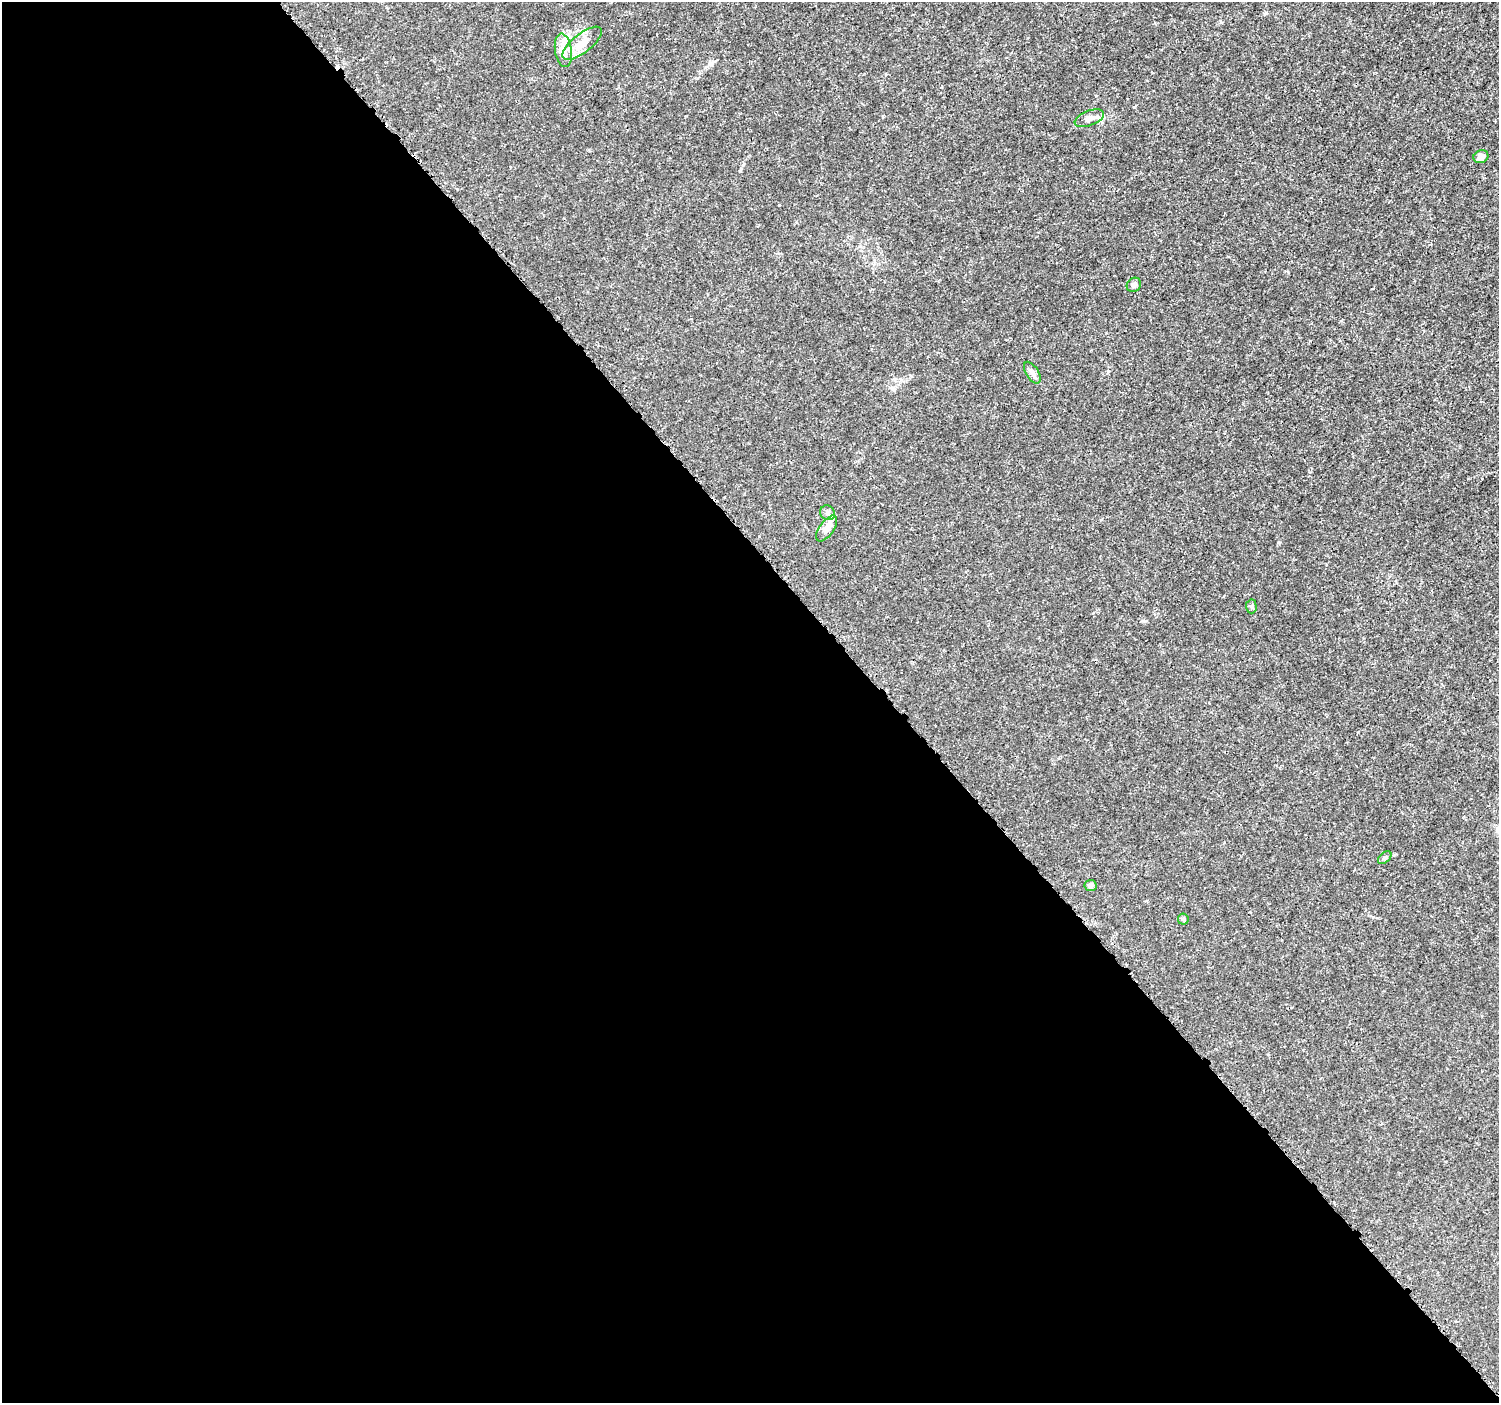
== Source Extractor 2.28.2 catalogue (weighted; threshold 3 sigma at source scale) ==
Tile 9 of 4 x 4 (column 1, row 3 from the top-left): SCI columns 22-1518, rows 1564-2964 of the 6038 x 5992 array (HDU 1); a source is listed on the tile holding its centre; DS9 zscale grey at full resolution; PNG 1501 x 1405 px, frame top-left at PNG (2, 2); each listed source drawn as its Kron ellipse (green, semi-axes under 4 px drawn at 4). Shown black and unused: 59% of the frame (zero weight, under 3 of 5 exposures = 2% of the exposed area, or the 3 px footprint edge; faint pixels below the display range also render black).
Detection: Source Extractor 2.28.2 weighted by HDU 2 'WHT'; one run over the whole footprint, this tile lists its part. Background 0.00153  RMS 7.0e-04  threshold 0.00316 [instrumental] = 3 sigma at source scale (4.5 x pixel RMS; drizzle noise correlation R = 1.50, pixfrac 1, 0.0396/0.0396 arcsec/px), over >= 5 px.
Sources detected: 15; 1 cosmic-ray / hot-pixel residue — neither listed nor drawn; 2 inside a brighter listed object's ellipse — not listed separately; the other 12 listed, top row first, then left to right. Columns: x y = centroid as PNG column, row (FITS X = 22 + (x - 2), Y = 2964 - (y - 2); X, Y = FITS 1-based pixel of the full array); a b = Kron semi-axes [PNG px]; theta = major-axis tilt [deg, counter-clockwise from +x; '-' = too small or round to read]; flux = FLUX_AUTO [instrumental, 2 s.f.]
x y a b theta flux
582 43 24 9 38 1.2
563 50 17 8 -82 0.66
1089 118 15 7 21 0.44
1481 157 7 6 - 0.44
1134 285 8 6 46 0.2
1032 373 12 6 -58 0.26
828 513 8 7 - 0.22
827 528 15 7 54 0.61
1251 606 7 5 -88 0.12
1385 858 8 5 42 0.14
1090 885 6 5 - 0.26
1183 919 5 5 - 0.11
Overlapping masked pixels (flux is a lower limit): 1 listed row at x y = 563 50
Unlisted compact peaks at least as high as the median listed source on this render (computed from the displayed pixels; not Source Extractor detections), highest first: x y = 779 205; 1266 13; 1279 542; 1144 621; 883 116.